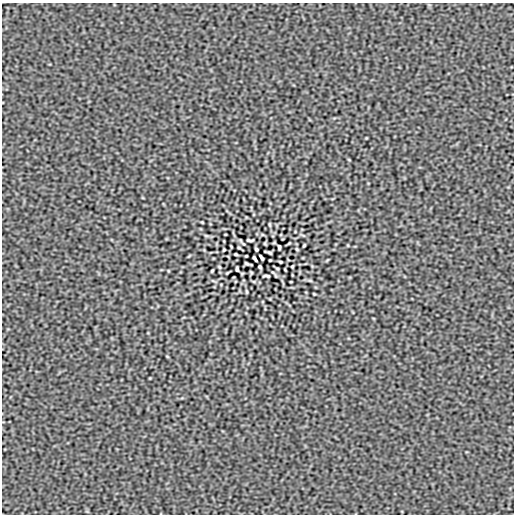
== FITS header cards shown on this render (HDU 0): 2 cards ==
NAXIS1  =                  512
NAXIS2  =                  512

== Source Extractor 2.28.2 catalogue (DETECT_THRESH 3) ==
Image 512 x 512 px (HDU 0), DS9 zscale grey, 1 PNG px = 1 image px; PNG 516 x 516 px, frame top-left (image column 1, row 512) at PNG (2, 3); no overlay
Background -1.51e-09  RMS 1.5e-06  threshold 4.58e-06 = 3 sigma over >= 5 px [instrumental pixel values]
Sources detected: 30; all 30 listed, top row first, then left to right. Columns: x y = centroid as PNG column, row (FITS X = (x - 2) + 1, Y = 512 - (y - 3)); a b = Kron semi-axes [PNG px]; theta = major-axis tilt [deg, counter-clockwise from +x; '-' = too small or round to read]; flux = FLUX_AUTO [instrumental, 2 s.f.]
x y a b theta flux
349 160 4 2 - 7.3e-05
202 222 3 2 - 7.5e-05
270 224 6 3 -81 9.8e-05
250 240 7 2 -4 1.5e-04
289 243 3 2 - 7.7e-05
304 245 3 2 - 1.0e-04
279 247 5 3 - 1.5e-04
239 248 4 2 - 8.7e-05
256 249 4 3 - 1.3e-04
297 249 3 2 - 9.2e-05
224 250 3 2 - 9.1e-05
269 252 7 2 -17 1.3e-04
236 254 3 2 - 1.1e-04
261 257 6 3 -58 1.8e-04
255 259 6 3 -58 1.8e-04
270 260 3 2 - 7.7e-05
280 262 3 2 - 1.1e-04
247 264 7 2 -17 1.3e-04
292 266 3 2 - 9.1e-05
219 267 3 2 - 9.2e-05
260 267 4 3 - 1.3e-04
277 268 4 2 - 8.7e-05
237 269 5 3 - 1.5e-04
212 271 3 2 - 1.0e-04
273 272 11 2 -35 1.5e-04
266 276 7 2 -4 1.5e-04
310 280 6 4 -19 1.2e-04
246 292 6 3 -81 9.8e-05
314 294 3 2 - 7.5e-05
167 356 4 2 - 7.3e-05